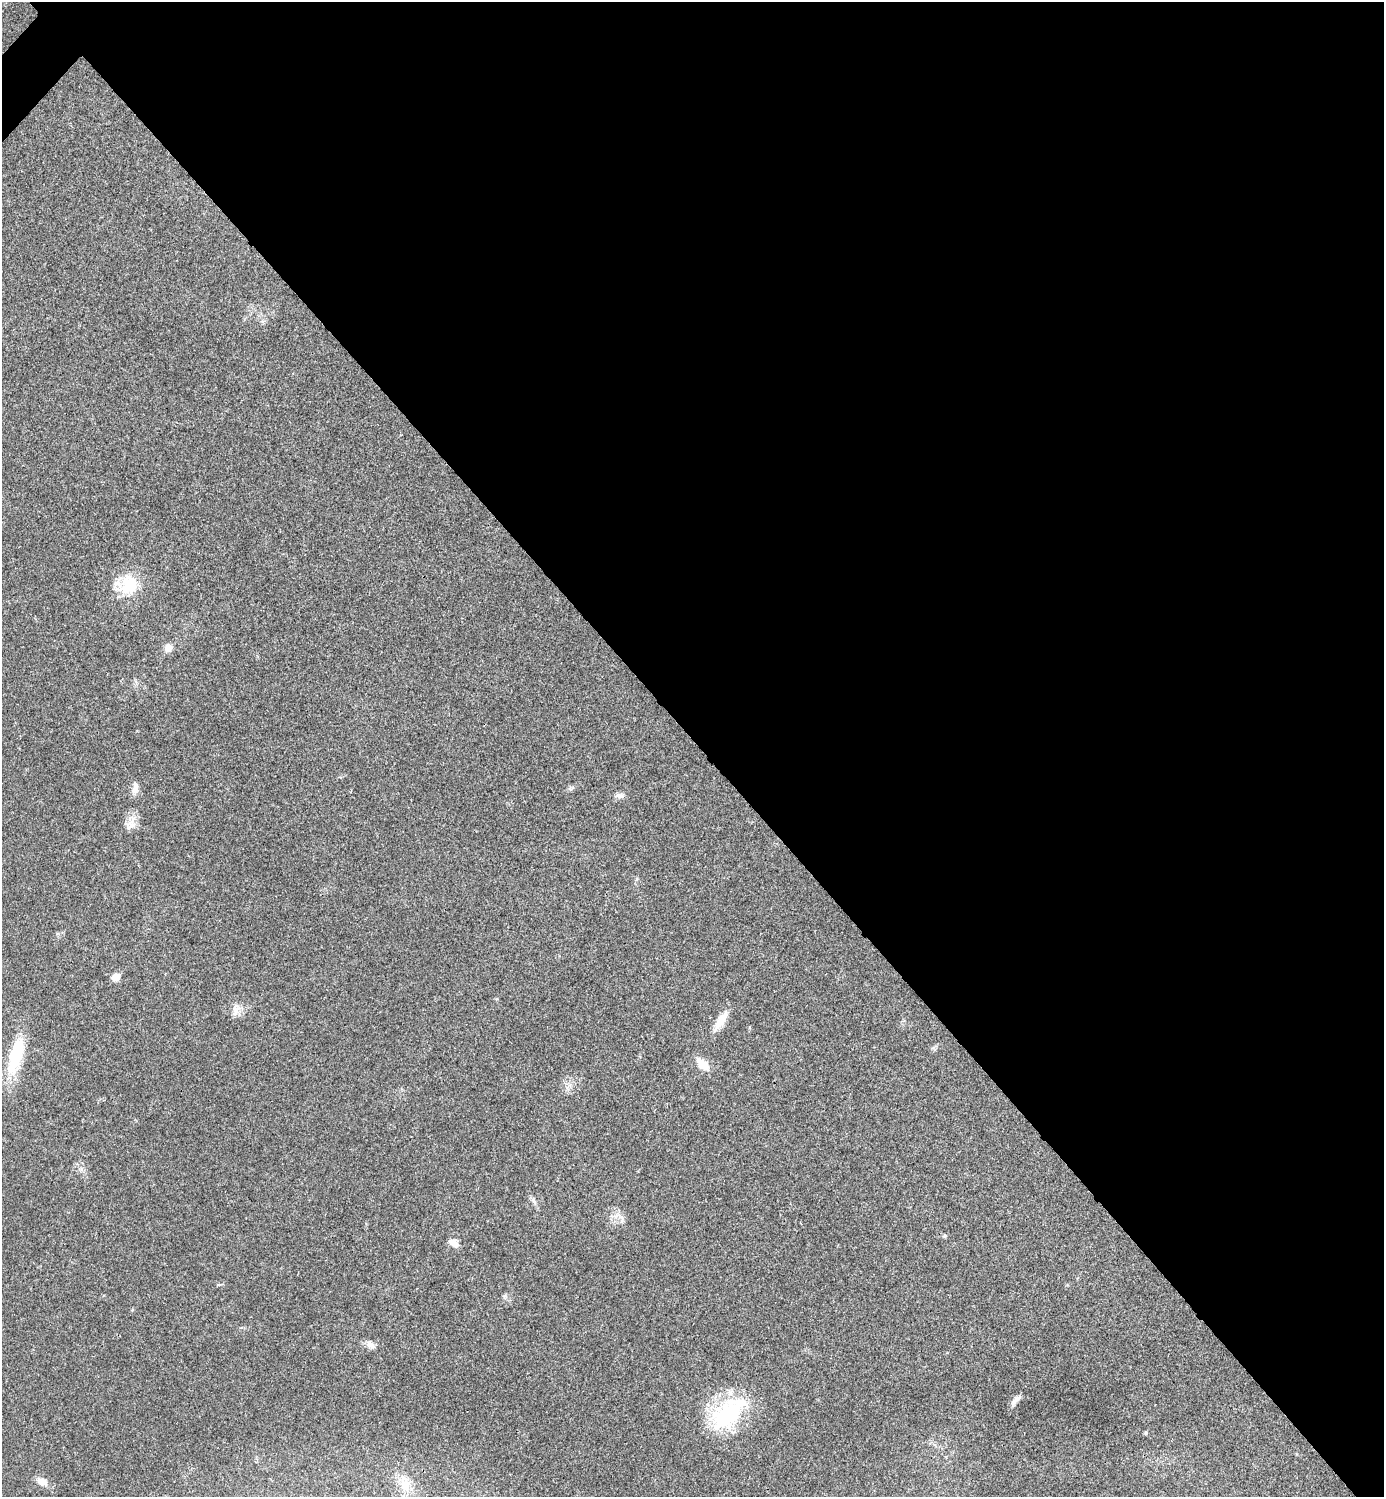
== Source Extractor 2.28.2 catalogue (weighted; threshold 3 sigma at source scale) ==
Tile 8 of 4 x 4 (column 4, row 2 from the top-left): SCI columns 4304-5685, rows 2995-4489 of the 5986 x 5986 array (HDU 1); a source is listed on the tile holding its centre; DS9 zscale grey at full resolution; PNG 1386 x 1499 px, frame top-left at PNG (2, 2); no overlay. Shown black and unused: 50% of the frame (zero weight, under 3 of 4 exposures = <1% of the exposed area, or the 3 px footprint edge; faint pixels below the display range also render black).
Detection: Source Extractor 2.28.2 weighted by HDU 2 'WHT'; one run over the whole footprint, this tile lists its part. Background 0.0194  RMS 0.004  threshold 0.0182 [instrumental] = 3 sigma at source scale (4.5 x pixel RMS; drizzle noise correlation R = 1.50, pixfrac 1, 0.05/0.05 arcsec/px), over >= 5 px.
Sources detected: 19; all 19 listed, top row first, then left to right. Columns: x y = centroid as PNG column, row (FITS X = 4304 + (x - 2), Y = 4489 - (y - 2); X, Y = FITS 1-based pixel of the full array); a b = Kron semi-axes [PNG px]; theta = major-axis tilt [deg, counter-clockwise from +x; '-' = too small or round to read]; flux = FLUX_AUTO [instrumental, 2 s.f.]
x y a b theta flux
128 585 28 23 51 14
168 648 10 9 - 2.7
135 788 15 8 82 2.8
620 796 13 6 -6 1.6
132 825 11 8 34 2.7
115 977 6 5 - 7.6
235 1011 19 9 59 3
721 1020 29 8 57 5.6
16 1056 49 16 73 19
702 1064 20 10 -44 5.1
533 1201 10 3 -69 0.95
945 1236 5 5 - 0.77
453 1243 13 8 -33 2.8
370 1345 12 8 -38 2.1
1016 1400 16 6 45 1.8
727 1414 52 28 43 37
1146 1433 4 4 - 0.66
42 1481 13 9 -23 3.5
405 1483 28 13 -77 8.5